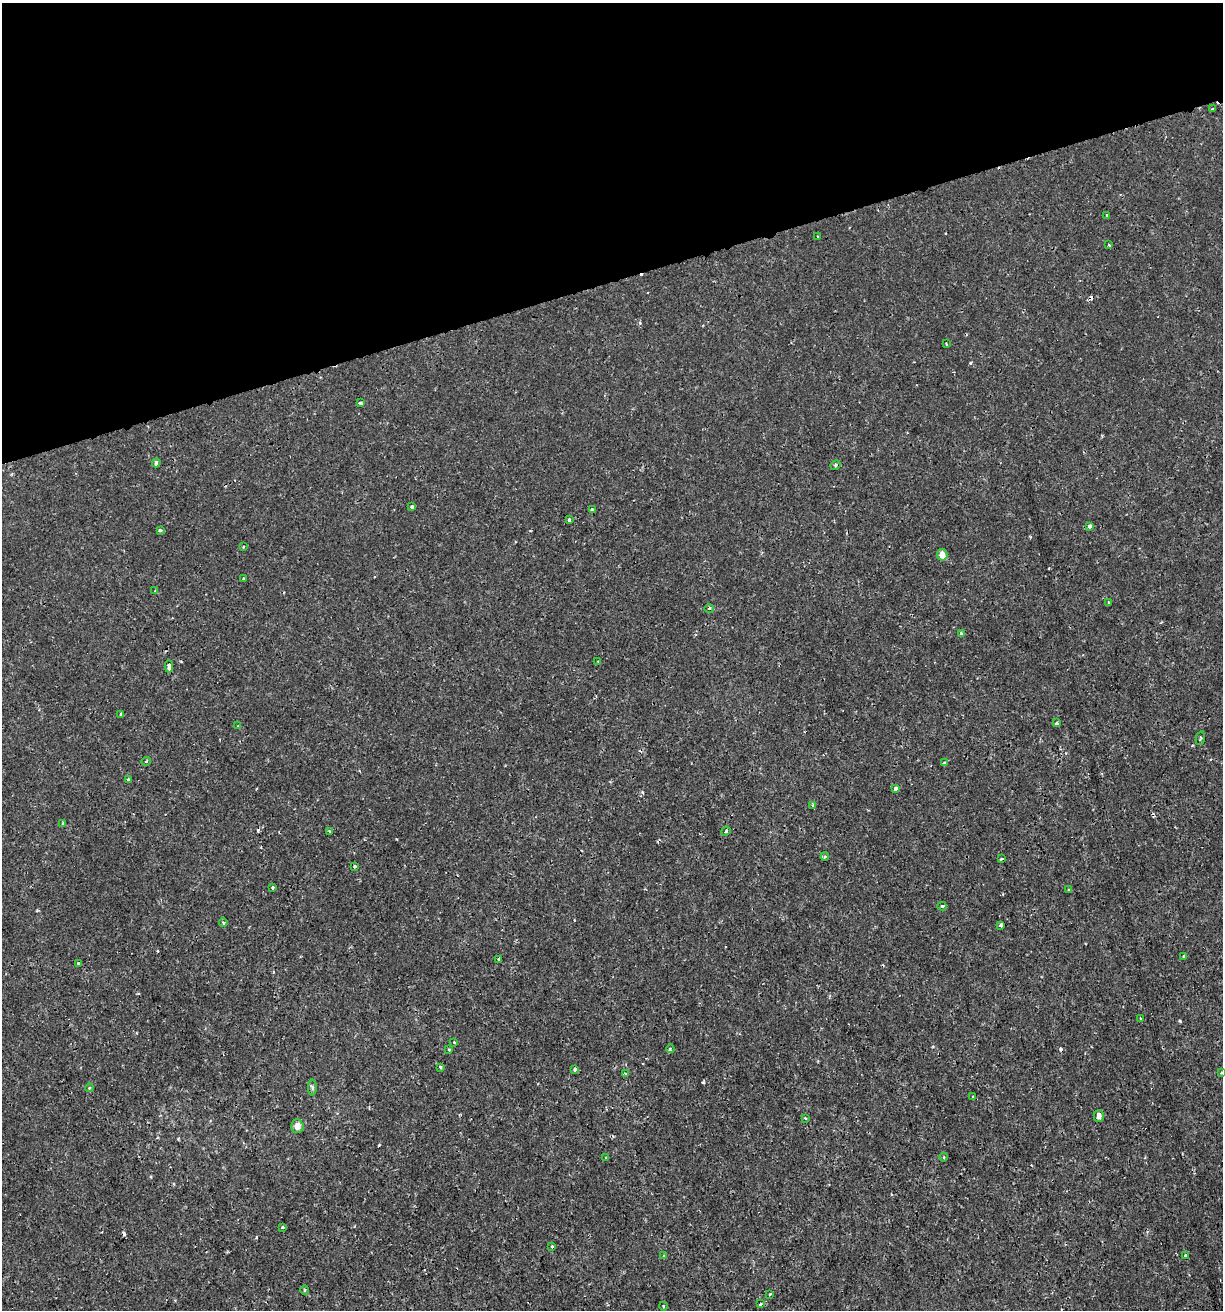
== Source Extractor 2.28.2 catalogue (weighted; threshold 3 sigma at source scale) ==
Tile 3 of 4 x 4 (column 3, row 1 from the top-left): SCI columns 2495-3715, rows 3926-5233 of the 5039 x 5234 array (HDU 1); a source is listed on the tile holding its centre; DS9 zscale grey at full resolution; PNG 1225 x 1312 px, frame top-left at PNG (2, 3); each listed source drawn as its Kron ellipse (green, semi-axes under 4 px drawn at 4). Shown black and unused: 21% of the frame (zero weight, under 2 of 3 exposures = <1% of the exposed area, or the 3 px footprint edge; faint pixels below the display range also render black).
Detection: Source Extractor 2.28.2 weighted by HDU 2 'WHT'; one run over the whole footprint, this tile lists its part. Background 6.39e-04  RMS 0.0011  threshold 0.00512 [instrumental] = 3 sigma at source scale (4.5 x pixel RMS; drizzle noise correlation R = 1.50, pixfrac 1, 0.0396/0.0396 arcsec/px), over >= 5 px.
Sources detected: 74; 5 cosmic-ray / hot-pixel residue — neither listed nor drawn; the other 69 listed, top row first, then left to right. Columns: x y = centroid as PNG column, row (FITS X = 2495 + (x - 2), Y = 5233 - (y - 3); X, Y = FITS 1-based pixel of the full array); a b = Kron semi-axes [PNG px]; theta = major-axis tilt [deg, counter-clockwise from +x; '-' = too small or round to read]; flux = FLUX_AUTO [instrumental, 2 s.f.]
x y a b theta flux
1212 109 4 3 - 0.088
1107 216 3 3 - 0.4
818 236 3 2 - 0.092
1109 245 3 3 - 0.13
946 344 3 2 - 0.099
360 403 4 3 - 0.41
156 463 4 3 - 0.3
835 465 5 3 - 0.19
412 507 3 3 - 0.32
592 510 3 3 - 0.2
569 520 4 3 - 0.14
1090 526 4 3 - 0.6
160 530 4 3 - 0.52
243 547 3 2 - 0.13
942 555 6 5 - 1.1
244 579 3 3 - 0.16
155 591 3 3 - 0.12
1109 603 3 3 - 0.28
709 608 5 3 - 0.12
961 634 4 3 - 0.57
598 661 3 3 - 0.13
169 666 6 3 -87 1.1
121 715 3 3 - 0.26
1056 723 3 3 - 0.36
238 726 2 2 - 0.099
1200 738 7 3 76 0.15
146 761 5 3 - 0.1
944 763 4 3 - 0.48
128 779 3 3 - 0.44
896 789 4 3 - 0.46
813 805 3 3 - 0.16
63 823 4 3 - 0.15
329 831 3 3 - 0.2
726 831 5 3 - 0.15
825 857 4 3 - 0.17
1002 859 3 3 - 0.49
354 866 3 3 - 0.17
273 887 3 2 - 0.14
1069 890 4 3 - 0.13
942 906 4 3 - 0.2
223 923 4 3 - 0.18
1001 925 4 3 - 0.69
1184 956 3 3 - 0.17
499 959 4 3 - 0.28
78 963 4 3 - 0.25
1140 1019 3 3 - 0.15
454 1042 3 3 - 0.14
449 1049 3 3 - 0.23
670 1049 4 3 - 0.17
440 1067 4 3 - 0.11
575 1069 3 3 - 0.41
1221 1073 4 2 - 0.09
625 1074 4 3 - 0.17
312 1087 8 4 -90 0.22
89 1088 4 3 - 0.13
973 1097 3 3 - 0.11
1099 1116 6 5 - 0.55
805 1118 4 3 - 0.11
297 1126 7 6 - 0.81
944 1157 4 3 - 0.1
606 1158 3 2 - 0.14
283 1227 4 3 - 0.15
552 1246 4 3 - 0.11
664 1256 3 3 - 0.22
1185 1256 3 3 - 0.35
305 1290 5 3 - 0.13
770 1294 3 2 - 0.25
761 1304 3 3 - 0.6
663 1306 4 2 - 0.092
Unlisted compact peaks at least as high as the median listed source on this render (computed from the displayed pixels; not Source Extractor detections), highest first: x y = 703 1082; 1180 1021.